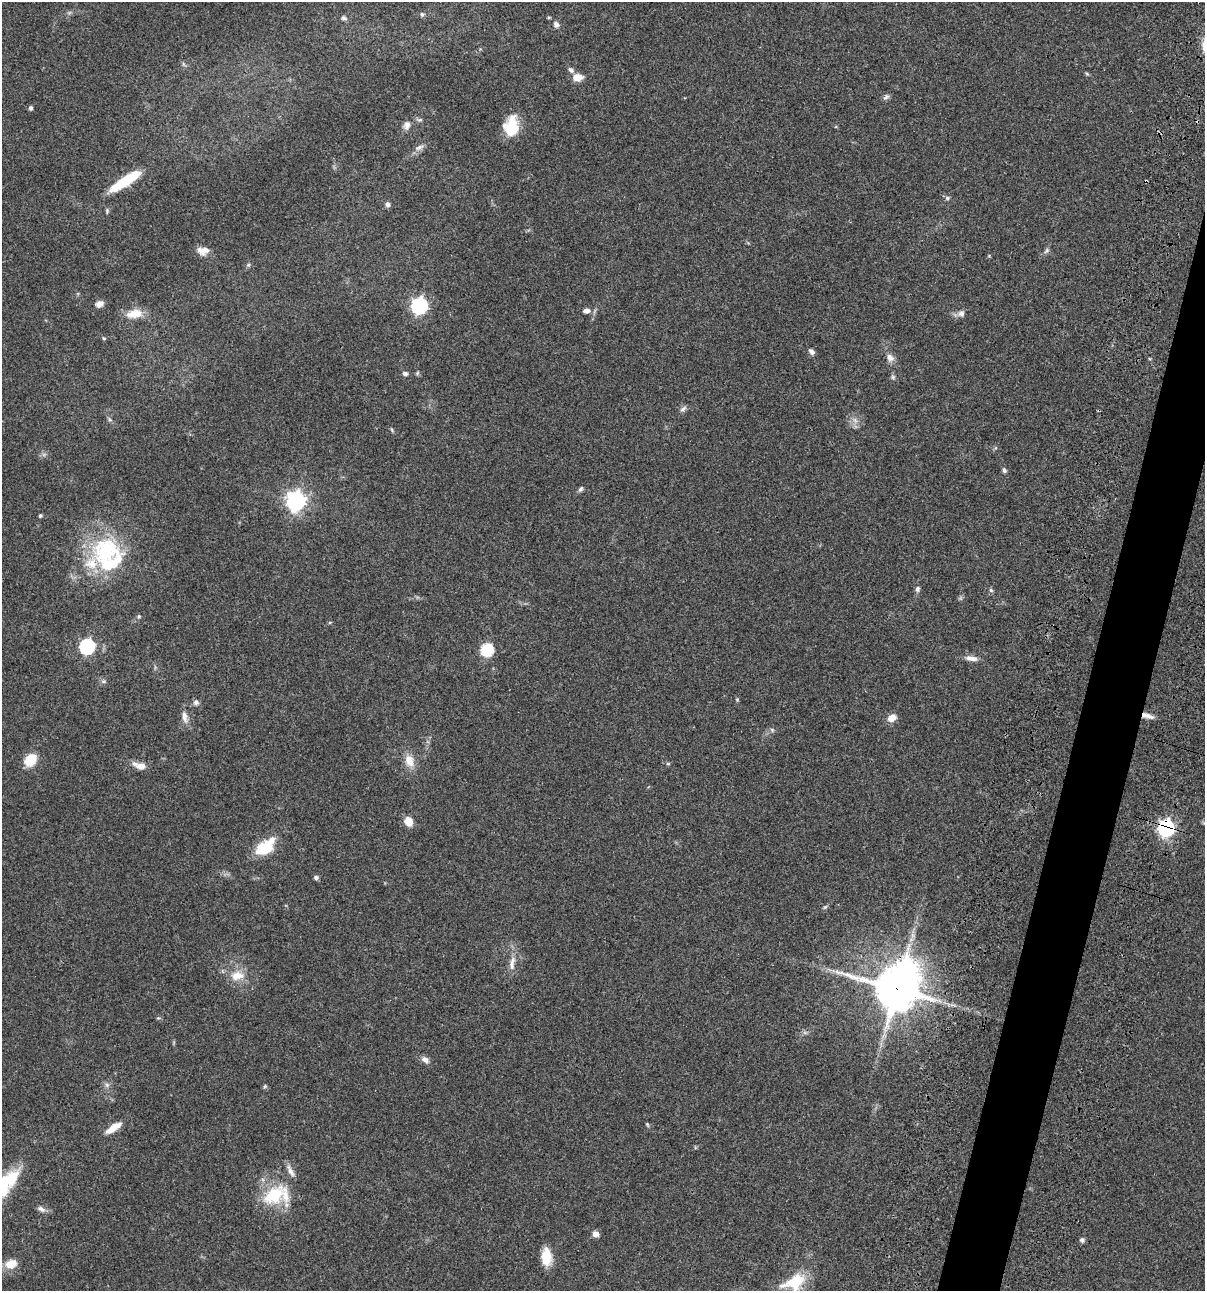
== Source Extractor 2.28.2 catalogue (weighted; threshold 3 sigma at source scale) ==
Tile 10 of 4 x 4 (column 2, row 3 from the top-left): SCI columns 1438-2640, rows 1409-2697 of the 5406 x 5391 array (HDU 1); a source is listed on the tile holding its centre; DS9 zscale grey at full resolution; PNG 1207 x 1293 px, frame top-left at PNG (2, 2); no overlay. Shown black and unused: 4% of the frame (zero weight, under 3 of 4 exposures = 9% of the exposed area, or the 3 px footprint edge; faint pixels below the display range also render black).
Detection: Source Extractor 2.28.2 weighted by HDU 2 'WHT'; one run over the whole footprint, this tile lists its part. Background 0.0472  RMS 0.0053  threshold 0.0239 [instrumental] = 3 sigma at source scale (4.5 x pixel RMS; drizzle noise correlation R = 1.50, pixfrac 1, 0.05/0.05 arcsec/px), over >= 5 px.
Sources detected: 82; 1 inside a brighter object's white glare — not listed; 6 inside a brighter listed object's ellipse — not listed separately; the other 75 listed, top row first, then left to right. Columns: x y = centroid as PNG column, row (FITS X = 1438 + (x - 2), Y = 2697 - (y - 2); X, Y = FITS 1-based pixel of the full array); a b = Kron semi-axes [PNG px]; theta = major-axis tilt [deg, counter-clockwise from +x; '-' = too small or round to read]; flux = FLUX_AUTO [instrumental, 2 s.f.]
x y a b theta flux
422 14 6 5 - 0.86
343 18 7 6 - 1.1
556 25 7 6 - 1.8
571 70 9 6 -44 1.5
1087 74 6 4 -19 0.59
577 77 10 7 2 5.7
886 97 9 5 28 1.3
30 108 5 4 - 1.1
407 125 10 8 70 2.5
511 126 21 14 84 15
419 147 14 5 27 2.2
126 180 37 10 34 22
947 198 7 5 16 0.99
387 204 6 5 - 1.5
203 250 15 9 1 4.1
1046 251 9 4 45 1.2
248 265 6 4 44 0.72
99 304 11 8 24 2.3
419 306 7 7 - 130
586 311 10 6 3 2.2
134 314 23 11 10 7.4
961 314 9 8 - 2.1
104 338 5 4 - 0.53
812 352 7 5 -49 1.8
890 358 10 7 -42 3
405 373 6 5 - 1.4
417 373 6 3 71 0.62
893 377 6 6 - 0.9
683 409 10 5 35 1.5
855 420 8 4 -53 1.5
392 430 6 4 -71 0.62
1004 470 6 5 - 1.2
580 489 7 5 58 1.2
296 501 7 7 - 260
40 516 4 3 - 0.79
107 551 44 35 17 46
917 589 7 6 - 1.3
991 590 6 4 -45 0.84
139 616 6 4 54 0.74
87 647 7 7 - 92
487 650 6 6 - 53
971 658 17 6 -5 3
104 681 7 5 11 0.94
737 700 5 4 - 0.54
196 702 7 7 - 1.5
1147 716 15 6 -14 3.3
184 717 17 7 -80 3.2
891 718 9 7 27 5
772 730 6 4 -47 0.76
30 760 14 11 54 10
409 761 17 11 -69 6.1
668 764 6 4 1 0.59
142 766 11 8 -3 3.4
408 821 8 7 - 7
1166 828 7 6 - 190
264 848 21 14 23 14
316 878 5 5 - 1.2
825 907 6 4 18 0.69
512 963 22 7 81 4.3
906 971 10 9 - 220
237 976 19 13 10 7.7
897 989 15 12 -20 1600
425 1060 9 7 -37 2.4
107 1085 7 5 -45 1.1
265 1086 6 4 46 0.65
647 1124 7 4 -59 0.59
113 1128 20 7 34 6.1
2 1187 42 16 65 24
274 1195 32 20 35 24
41 1209 12 6 -31 1.9
595 1234 7 6 - 2.7
1082 1240 6 6 - 1.1
546 1257 19 10 -87 9.6
11 1264 12 9 21 7.3
794 1282 33 18 24 17
Overlapping masked pixels (flux is a lower limit): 4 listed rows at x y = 1147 716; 1166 828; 906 971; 897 989
Isophote crosses this tile's border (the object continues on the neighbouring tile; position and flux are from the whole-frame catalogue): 1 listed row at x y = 2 1187